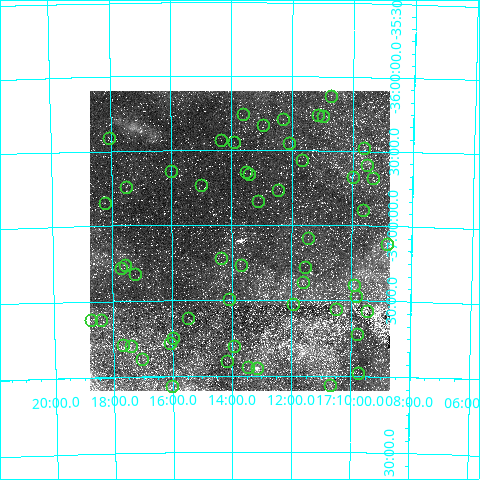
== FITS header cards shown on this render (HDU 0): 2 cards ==
NAXIS1  =                  300 / Width of image
NAXIS2  =                  300 / Height of image

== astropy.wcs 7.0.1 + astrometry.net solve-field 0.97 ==
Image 300 x 300 px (HDU 0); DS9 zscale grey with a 90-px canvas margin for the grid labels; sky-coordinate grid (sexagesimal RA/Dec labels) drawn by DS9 from the SOLVED WCS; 55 Tycho-2 reference stars matched to detected sources circled (green)
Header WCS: RA---TAN/DEC--TAN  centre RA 17:13:44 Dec -37:06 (258.43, -37.10 deg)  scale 24 arcsec/px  FOV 120.0' x 120.0'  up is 0 deg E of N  parity normal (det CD < 0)
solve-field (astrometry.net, Tycho-2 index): VERIFIED the header's WCS against the Tycho-2 star catalogue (verified at 3 index scales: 9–22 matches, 0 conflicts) and refined it, rather than solving blind
Solved WCS: RA---TAN-SIP/DEC--TAN-SIP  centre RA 17:13:44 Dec -37:06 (258.43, -37.11 deg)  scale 24 arcsec/px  FOV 119.9' x 119.9'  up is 0 deg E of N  parity normal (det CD < 0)
The solver's refit moves the header's centre by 13 arcsec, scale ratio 0.9989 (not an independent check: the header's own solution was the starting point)
Tycho-2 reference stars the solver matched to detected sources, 55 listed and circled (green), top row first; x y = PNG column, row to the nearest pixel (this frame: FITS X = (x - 90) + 1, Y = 300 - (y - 91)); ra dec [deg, ICRS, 3 dp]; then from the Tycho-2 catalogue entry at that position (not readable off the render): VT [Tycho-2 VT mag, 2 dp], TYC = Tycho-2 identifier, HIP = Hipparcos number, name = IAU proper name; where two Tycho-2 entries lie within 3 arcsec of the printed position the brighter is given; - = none
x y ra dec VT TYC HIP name
331 96 257.679 -36.131 10.37 7373-1391-1 - -
243 114 258.403 -36.257 11.65 7373-631-1 - -
318 115 257.786 -36.259 10.59 7373-1089-1 - -
323 116 257.744 -36.265 10.07 7373-1072-1 - -
283 119 258.077 -36.293 11.62 7373-1078-1 - -
263 125 258.240 -36.331 10.71 7373-1097-1 - -
109 138 259.516 -36.415 11.91 7374-1139-1 - -
221 140 258.588 -36.434 11.22 7373-1117-1 - -
234 142 258.481 -36.448 10.60 7373-1359-1 - -
289 143 258.025 -36.453 11.27 7373-1277-1 - -
364 148 257.409 -36.483 11.03 7373-1368-1 - -
302 160 257.916 -36.566 10.89 7373-969-1 - -
367 165 257.382 -36.593 10.55 7373-1076-1 - -
171 171 258.999 -36.637 10.33 7374-980-1 - -
246 172 258.378 -36.651 11.24 7373-1198-1 - -
249 174 258.350 -36.659 10.55 7373-913-1 - -
353 177 257.491 -36.674 11.32 7373-1387-1 - -
373 178 257.327 -36.681 11.10 7373-1151-1 - -
201 185 258.756 -36.734 11.45 7374-1003-1 - -
126 187 259.381 -36.743 10.14 7374-1175-1 - -
278 190 258.117 -36.767 11.19 7373-1400-1 - -
258 201 258.282 -36.846 10.55 7373-1390-1 - -
105 203 259.555 -36.847 11.11 7374-835-1 - -
363 210 257.405 -36.895 11.39 7373-396-1 - -
308 238 257.862 -37.091 10.86 7373-521-1 - -
387 244 257.209 -37.120 10.12 7373-150-1 - -
221 258 258.592 -37.223 11.50 7373-980-1 - -
125 265 259.398 -37.262 8.13 7374-374-1 - -
241 265 258.421 -37.270 11.81 7373-204-1 - -
305 267 257.886 -37.280 11.06 7373-152-1 - -
121 268 259.428 -37.283 11.28 7374-15-1 - -
135 274 259.310 -37.322 10.86 7374-63-1 - -
303 282 257.906 -37.382 10.75 7373-137-1 - -
354 285 257.479 -37.395 11.44 7373-179-1 - -
356 296 257.458 -37.472 9.92 7373-6-1 - -
229 299 258.522 -37.493 10.19 7373-211-1 - -
293 304 257.983 -37.528 9.35 7870-52-1 - -
336 309 257.624 -37.556 9.57 7870-1393-1 - -
367 311 257.363 -37.568 11.13 7869-364-1 - -
188 318 258.869 -37.620 11.28 7870-311-1 - -
91 320 259.686 -37.621 11.78 7870-933-1 - -
101 320 259.601 -37.622 11.91 7870-823-1 - -
357 334 257.444 -37.722 10.72 7869-158-1 - -
173 338 258.997 -37.750 10.98 7870-1156-1 - -
170 343 259.025 -37.782 10.30 7870-164-1 - -
123 345 259.424 -37.790 11.28 7870-211-1 - -
131 346 259.357 -37.796 10.43 7870-1397-1 - -
234 346 258.483 -37.807 9.78 7870-625-1 - -
142 359 259.263 -37.882 10.94 7870-995-1 - -
227 361 258.541 -37.905 10.63 7870-766-1 - -
248 367 258.363 -37.947 10.03 7870-1466-1 - -
257 368 258.289 -37.952 6.63 7870-572-1 84238 -
358 373 257.432 -37.975 11.04 7869-78-1 - -
330 385 257.668 -38.060 11.33 7870-1423-1 - -
172 386 259.005 -38.064 10.76 7870-1305-1 - -